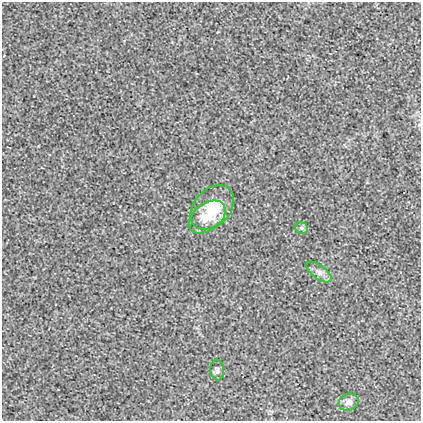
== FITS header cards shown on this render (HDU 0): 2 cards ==
NAXIS1  =                  419
NAXIS2  =                  419

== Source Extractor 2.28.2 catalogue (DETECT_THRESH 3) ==
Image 419 x 419 px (HDU 0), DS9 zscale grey, 1 PNG px = 1 image px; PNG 423 x 423 px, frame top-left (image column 1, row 419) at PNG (2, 2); each listed source drawn as its Kron ellipse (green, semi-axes under 4 px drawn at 4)
Background 0.00293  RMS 0.018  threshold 0.0533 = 3 sigma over >= 5 px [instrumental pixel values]
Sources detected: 6; all 6 listed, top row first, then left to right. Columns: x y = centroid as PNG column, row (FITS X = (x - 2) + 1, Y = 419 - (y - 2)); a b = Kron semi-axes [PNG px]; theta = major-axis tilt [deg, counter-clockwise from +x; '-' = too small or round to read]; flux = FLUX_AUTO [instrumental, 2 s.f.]
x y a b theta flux
212 208 25 18 47 43
207 217 21 13 37 20
302 228 6 5 - 2.7
319 272 15 7 -36 6.8
217 370 10 7 -84 3.3
349 402 10 8 23 6